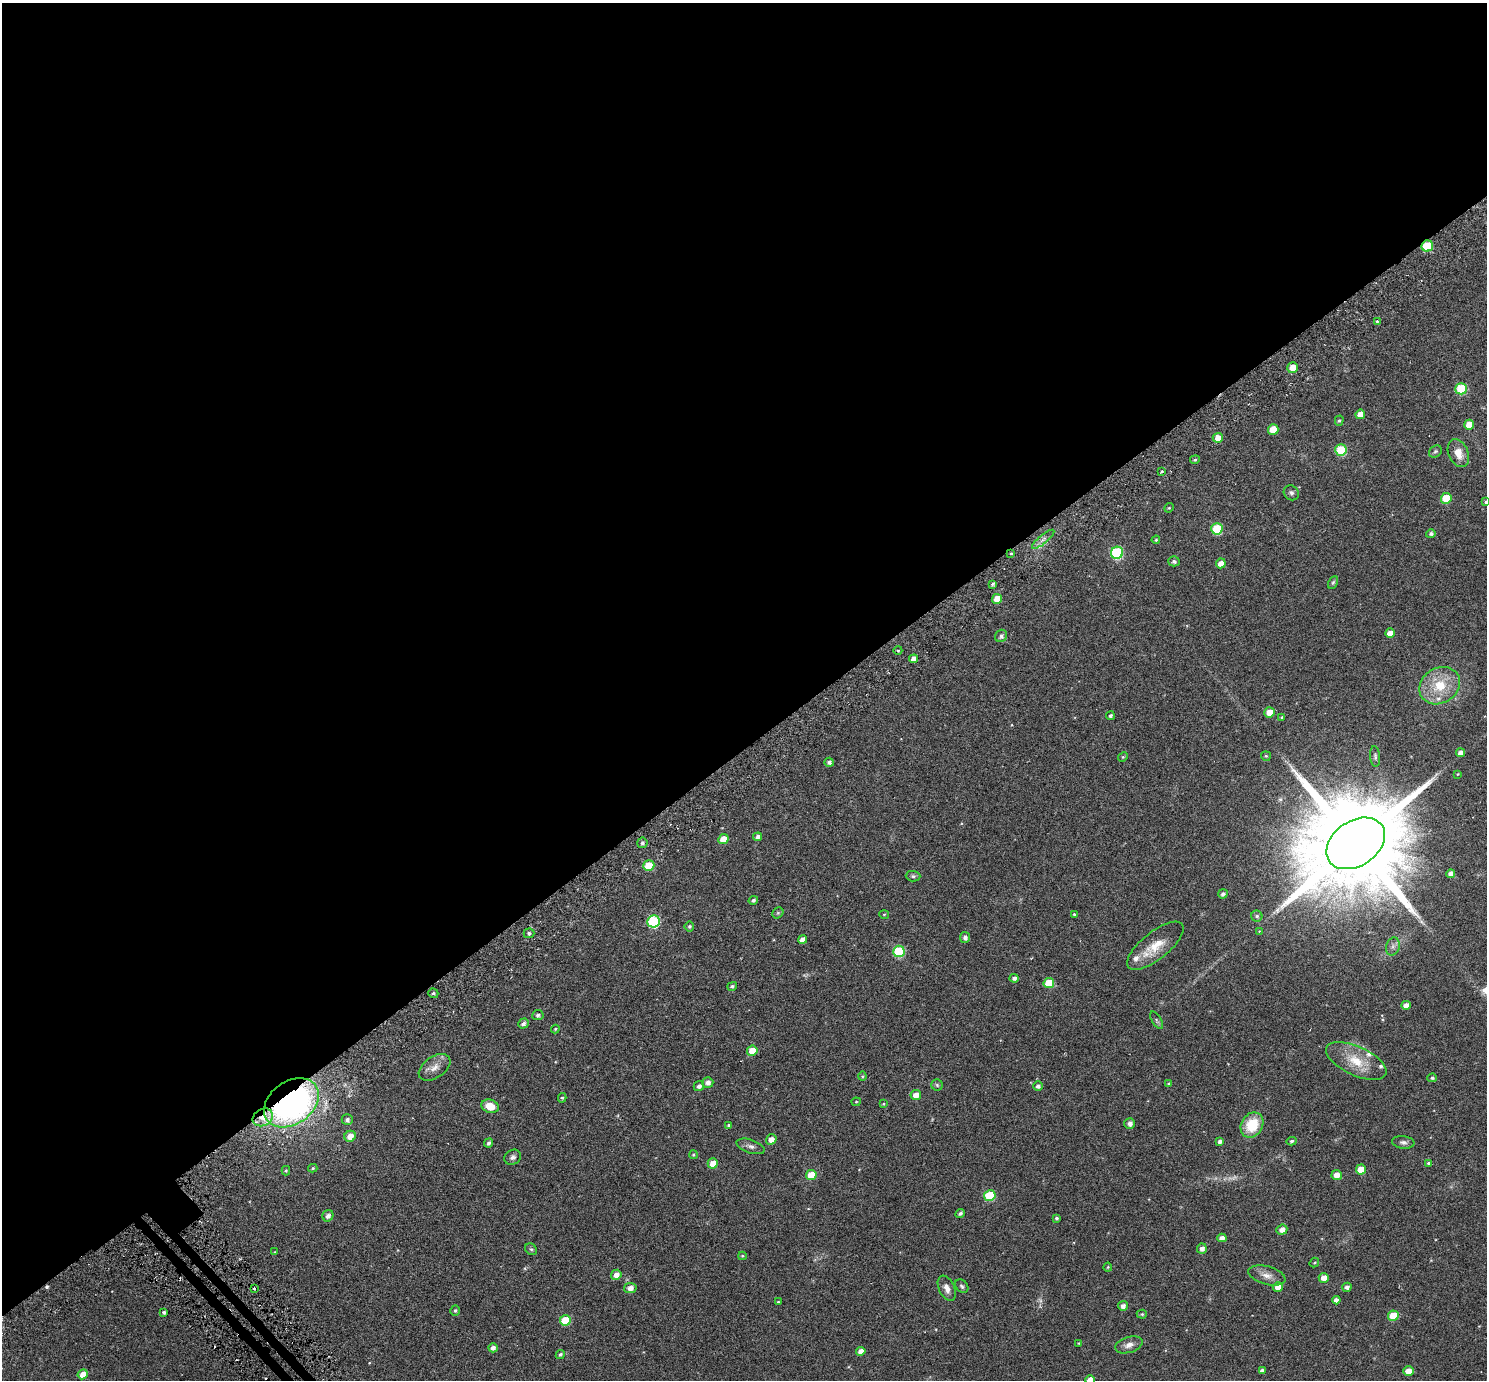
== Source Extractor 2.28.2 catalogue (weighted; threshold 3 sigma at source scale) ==
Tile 2 of 4 x 4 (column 2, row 1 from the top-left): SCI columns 1552-3036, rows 4345-5722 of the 6069 x 6069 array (HDU 1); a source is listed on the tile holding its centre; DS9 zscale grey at full resolution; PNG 1489 x 1382 px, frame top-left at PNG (2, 3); each listed source drawn as its Kron ellipse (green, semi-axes under 4 px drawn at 4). Shown black and unused: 55% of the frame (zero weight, under 3 of 6 exposures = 3% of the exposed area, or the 3 px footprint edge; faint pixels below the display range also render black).
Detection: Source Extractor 2.28.2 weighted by HDU 2 'WHT'; one run over the whole footprint, this tile lists its part. Background 0.032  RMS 0.0083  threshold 0.0339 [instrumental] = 3 sigma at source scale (4.09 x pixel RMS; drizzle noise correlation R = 1.36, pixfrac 0.8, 0.05/0.05 arcsec/px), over >= 5 px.
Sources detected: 158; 3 too faint to see at this stretch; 2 cosmic-ray / hot-pixel residue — neither listed nor drawn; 4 inside a brighter listed object's ellipse — not listed separately; the other 149 listed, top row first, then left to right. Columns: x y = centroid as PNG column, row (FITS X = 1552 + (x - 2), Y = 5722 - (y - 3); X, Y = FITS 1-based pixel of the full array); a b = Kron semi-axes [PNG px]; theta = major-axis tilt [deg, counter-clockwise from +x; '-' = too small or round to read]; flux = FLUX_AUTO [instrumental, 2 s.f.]
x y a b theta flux
1427 246 6 5 - 24
1377 321 3 3 - 0.81
1293 368 5 5 - 7.6
1461 389 6 5 - 32
1360 414 5 5 - 6.5
1339 421 5 4 - 0.96
1469 425 5 5 - 9.4
1273 429 5 5 - 11
1218 438 5 5 - 6.8
1341 450 5 5 - 31
1435 451 7 5 37 1.2
1458 453 15 10 -68 7.7
1195 460 5 4 - 0.96
1162 471 3 2 - 0.67
1291 493 8 7 - 1.9
1446 498 5 5 - 23
1486 502 4 3 - 1.2
1169 508 5 4 - 0.81
1217 529 5 5 - 32
1431 534 5 4 - 1.8
1043 539 14 3 39 2.2
1156 540 4 4 - 0.93
1117 553 6 6 - 60
1011 554 3 2 - 0.65
1174 561 5 5 - 1.8
1221 563 5 5 - 5.3
1333 582 7 4 62 1
993 584 4 3 - 1.1
997 599 5 4 - 9.2
1390 633 5 4 - 7
1001 636 6 5 - 2.2
898 650 4 3 - 0.66
913 659 4 4 - 3.5
1440 686 21 17 33 21
1269 712 5 5 - 9.4
1110 716 4 4 - 1.6
1282 717 4 3 - 0.69
1461 753 4 4 - 4
1266 756 5 4 - 0.88
1375 756 10 5 -85 1.4
1123 757 5 4 - 0.76
829 762 4 4 - 2
1457 774 3 3 - 0.56
758 837 4 4 - 2.2
723 839 5 4 - 9.1
642 843 5 5 - 1.7
1356 843 32 22 34 22000
649 866 5 5 - 24
1451 874 4 4 - 3.9
913 876 7 5 -1 1.3
1223 894 5 4 - 2
753 900 4 4 - 1.5
778 913 6 5 - 0.93
884 914 5 3 - 0.69
1074 914 3 3 - 0.92
1257 916 5 5 - 1.3
654 921 6 6 - 60
689 926 5 5 - 1
1259 931 4 3 - 0.54
529 933 5 5 - 1.7
965 937 5 5 - 2.4
803 940 4 4 - 3.6
1155 946 34 13 39 16
1393 946 9 6 75 2.5
899 951 6 5 - 41
1014 978 4 4 - 2.2
1049 983 5 5 - 18
732 986 5 4 - 1.3
433 993 5 4 - 1.3
1406 1005 5 4 - 5.1
538 1015 5 5 - 1.8
1157 1020 10 4 -60 1.4
523 1024 5 4 - 2.1
555 1029 4 3 - 0.7
752 1051 5 5 - 13
1356 1061 32 14 -25 19
435 1067 18 10 34 6.6
862 1076 4 4 - 0.65
1432 1078 5 4 - 1.2
708 1082 5 5 - 3.2
1169 1084 4 4 - 1.1
937 1085 6 5 - 1.1
699 1086 5 5 - 2.6
1038 1086 5 5 - 2.1
916 1095 5 5 - 5.7
562 1098 5 4 - 1
856 1102 4 4 - 0.68
291 1103 30 21 35 220
883 1104 4 3 - 0.54
490 1106 9 6 -18 11
263 1117 11 8 30 8
347 1120 5 5 - 1.9
1130 1123 5 5 - 3.3
729 1125 4 3 - 1.1
1252 1125 13 10 59 22
350 1136 6 5 - 6.5
771 1139 5 5 - 4.5
1292 1141 5 4 - 1.4
1220 1142 4 4 - 2.3
1403 1142 11 6 -6 2.3
489 1143 5 4 - 1.9
751 1146 15 6 -18 3
693 1154 4 4 - 0.97
513 1157 8 7 - 2.3
713 1163 5 5 - 8.5
1429 1163 4 4 - 1.2
313 1168 4 3 - 0.93
1361 1169 5 5 - 11
286 1171 5 4 - 0.79
811 1175 5 5 - 15
1337 1175 5 5 - 6.2
990 1195 5 5 - 34
960 1214 5 4 - 1.7
328 1216 6 5 - 2.8
1057 1218 3 3 - 1.1
1282 1230 5 5 - 4.6
1222 1238 4 4 - 3.6
531 1249 6 5 - 1.2
1202 1249 5 5 - 3.2
275 1252 2 2 - 0.51
742 1256 4 4 - 0.66
1314 1263 5 4 - 0.78
1108 1267 4 4 - 0.7
616 1275 5 5 - 4.6
1267 1275 19 9 -15 5.7
1324 1278 5 5 - 5.5
962 1286 8 5 -50 1.4
1278 1287 5 5 - 6.2
1347 1287 4 4 - 2.4
630 1288 6 5 - 3.8
947 1288 13 8 -65 4.4
254 1289 3 2 - 0.83
1336 1300 4 4 - 3.3
778 1302 3 3 - 0.75
1123 1306 5 4 - 2.8
455 1310 5 5 - 1.3
164 1312 4 3 - 1.4
1142 1314 5 4 - 0.9
1393 1316 5 5 - 14
565 1320 5 5 - 24
1079 1343 4 4 - 0.61
1129 1345 14 8 17 4.4
493 1348 4 4 - 2.5
861 1351 5 4 - 4.9
560 1354 5 4 - 1.4
1262 1371 4 4 - 2.4
1409 1371 5 4 - 8.4
83 1374 5 4 - 6.7
1090 1380 5 4 - 7.7
Overlapping masked pixels (flux is a lower limit): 4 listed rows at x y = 1427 246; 1011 554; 291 1103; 263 1117
Isophote crosses this tile's border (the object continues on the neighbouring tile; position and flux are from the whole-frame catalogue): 2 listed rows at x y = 1486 502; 1090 1380